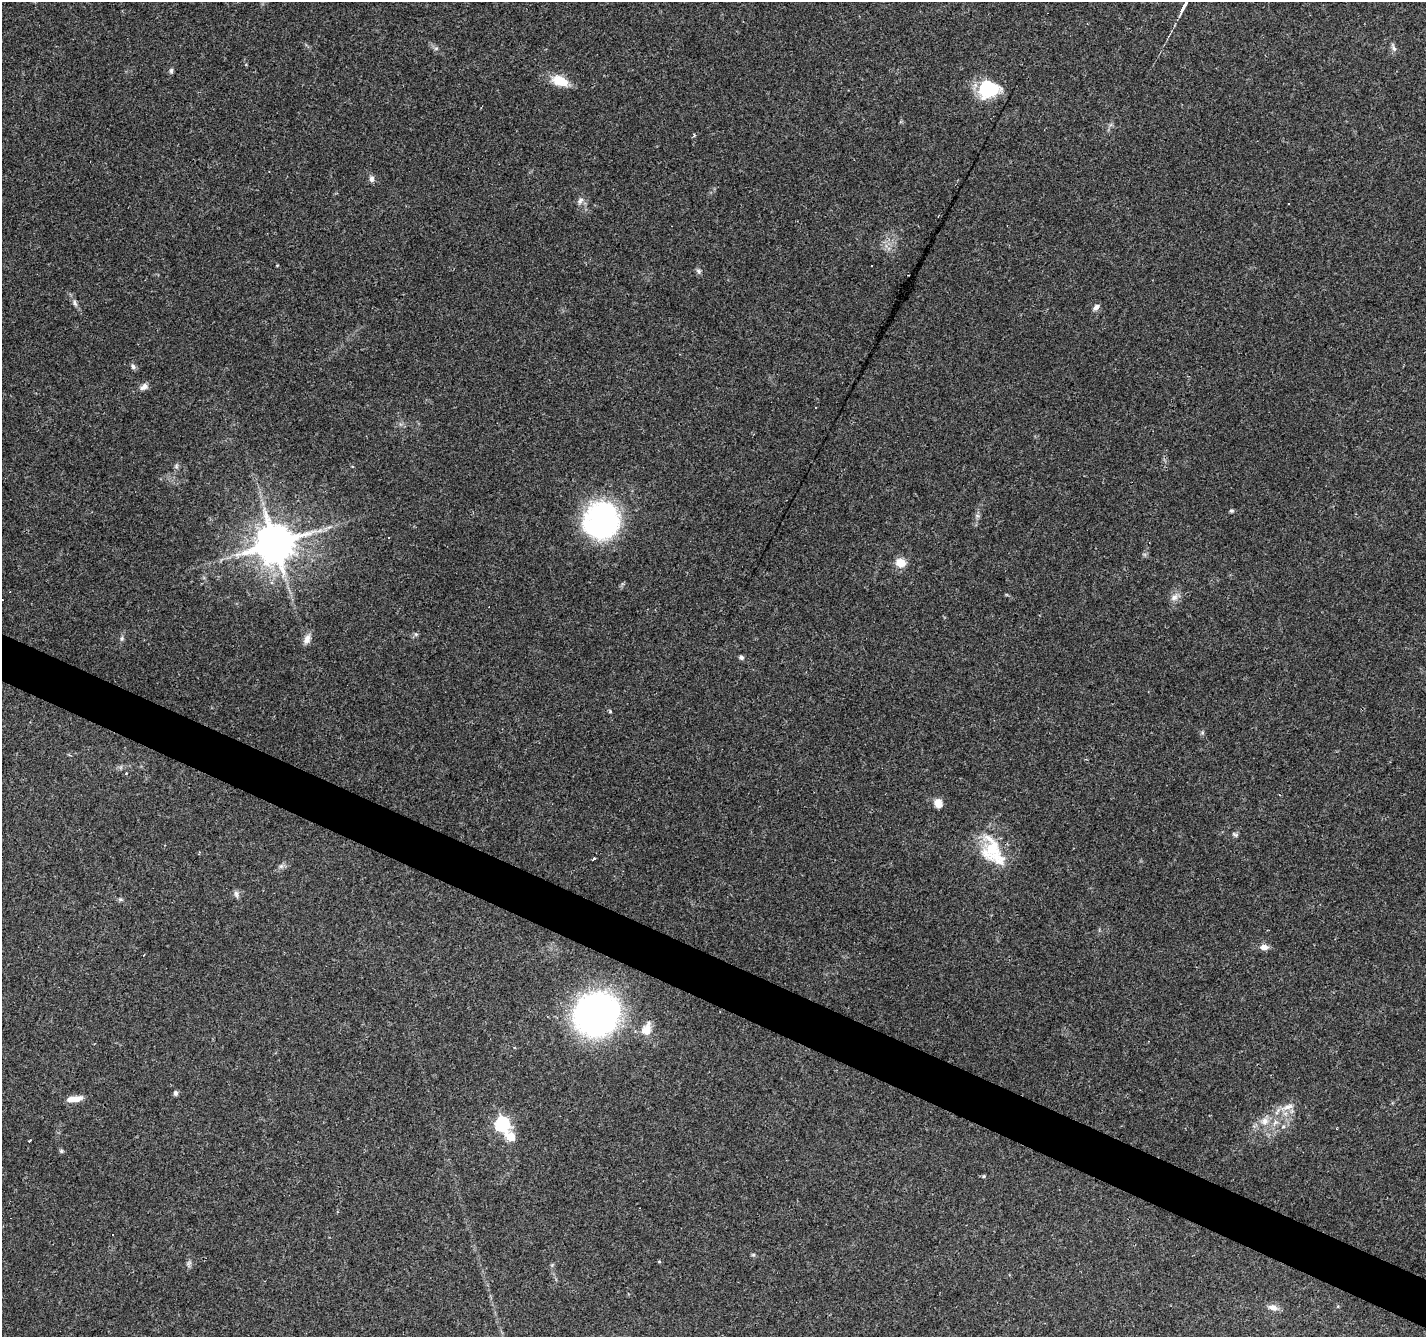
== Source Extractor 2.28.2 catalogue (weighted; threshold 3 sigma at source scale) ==
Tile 6 of 4 x 4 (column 2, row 2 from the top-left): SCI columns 1425-2848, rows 2872-4206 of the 5699 x 5807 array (HDU 1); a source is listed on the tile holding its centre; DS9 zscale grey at full resolution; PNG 1428 x 1339 px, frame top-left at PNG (2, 2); no overlay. Shown black and unused: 4% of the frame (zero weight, under 3 of 4 exposures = <1% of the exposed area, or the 3 px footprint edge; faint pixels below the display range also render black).
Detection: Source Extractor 2.28.2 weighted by HDU 2 'WHT'; one run over the whole footprint, this tile lists its part. Background 0.052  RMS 0.0037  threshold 0.0165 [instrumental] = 3 sigma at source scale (4.5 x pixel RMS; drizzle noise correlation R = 1.50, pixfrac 1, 0.0396/0.0396 arcsec/px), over >= 5 px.
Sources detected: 59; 9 cosmic-ray / hot-pixel residue — not listed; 1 inside a brighter listed object's ellipse — not listed separately; the other 49 listed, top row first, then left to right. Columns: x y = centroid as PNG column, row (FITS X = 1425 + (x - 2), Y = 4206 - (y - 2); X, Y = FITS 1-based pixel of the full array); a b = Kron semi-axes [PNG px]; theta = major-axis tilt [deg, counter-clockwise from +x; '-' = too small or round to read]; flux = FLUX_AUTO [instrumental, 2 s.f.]
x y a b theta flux
1394 48 13 5 -69 1.2
171 71 8 5 89 0.77
560 81 19 11 -20 8.1
988 88 22 18 -1 20
371 179 8 7 - 1.3
580 201 11 6 55 1.4
698 271 8 5 -61 0.87
75 303 11 6 -66 1.3
1096 307 9 6 44 1.5
133 367 7 6 - 1
144 387 10 6 29 1.9
176 466 6 6 - 0.75
1231 511 6 5 - 0.57
603 521 28 26 82 100
319 531 7 4 19 1.1
389 538 3 2 - 0.35
275 543 11 11 - 1200
901 563 10 8 -22 5.4
1174 597 12 9 46 2.2
416 634 6 5 - 0.68
122 638 7 6 - 0.78
307 639 14 8 68 2.3
741 657 5 5 - 0.89
610 711 4 4 - 0.43
1202 733 6 5 - 0.64
938 803 8 7 - 4.9
1235 834 9 5 -27 0.77
992 848 33 28 89 19
199 853 4 2 - 0.44
593 858 3 3 - 45
281 866 6 6 - 0.93
236 894 11 6 -75 1.2
120 899 6 4 -43 0.59
1264 947 10 7 -3 2.1
596 1014 34 31 39 150
646 1029 18 12 64 4.9
175 1093 6 5 - 1
75 1099 17 6 7 4.3
1287 1107 20 7 19 3.6
1265 1121 12 11 - 3.6
502 1124 7 6 - 70
1283 1127 6 4 19 0.58
511 1137 6 5 - 12
61 1151 6 5 - 0.56
984 1176 5 4 - 0.44
753 1255 5 5 - 0.52
659 1261 5 3 - 0.36
188 1264 8 5 59 0.87
1273 1307 12 8 -13 2.5